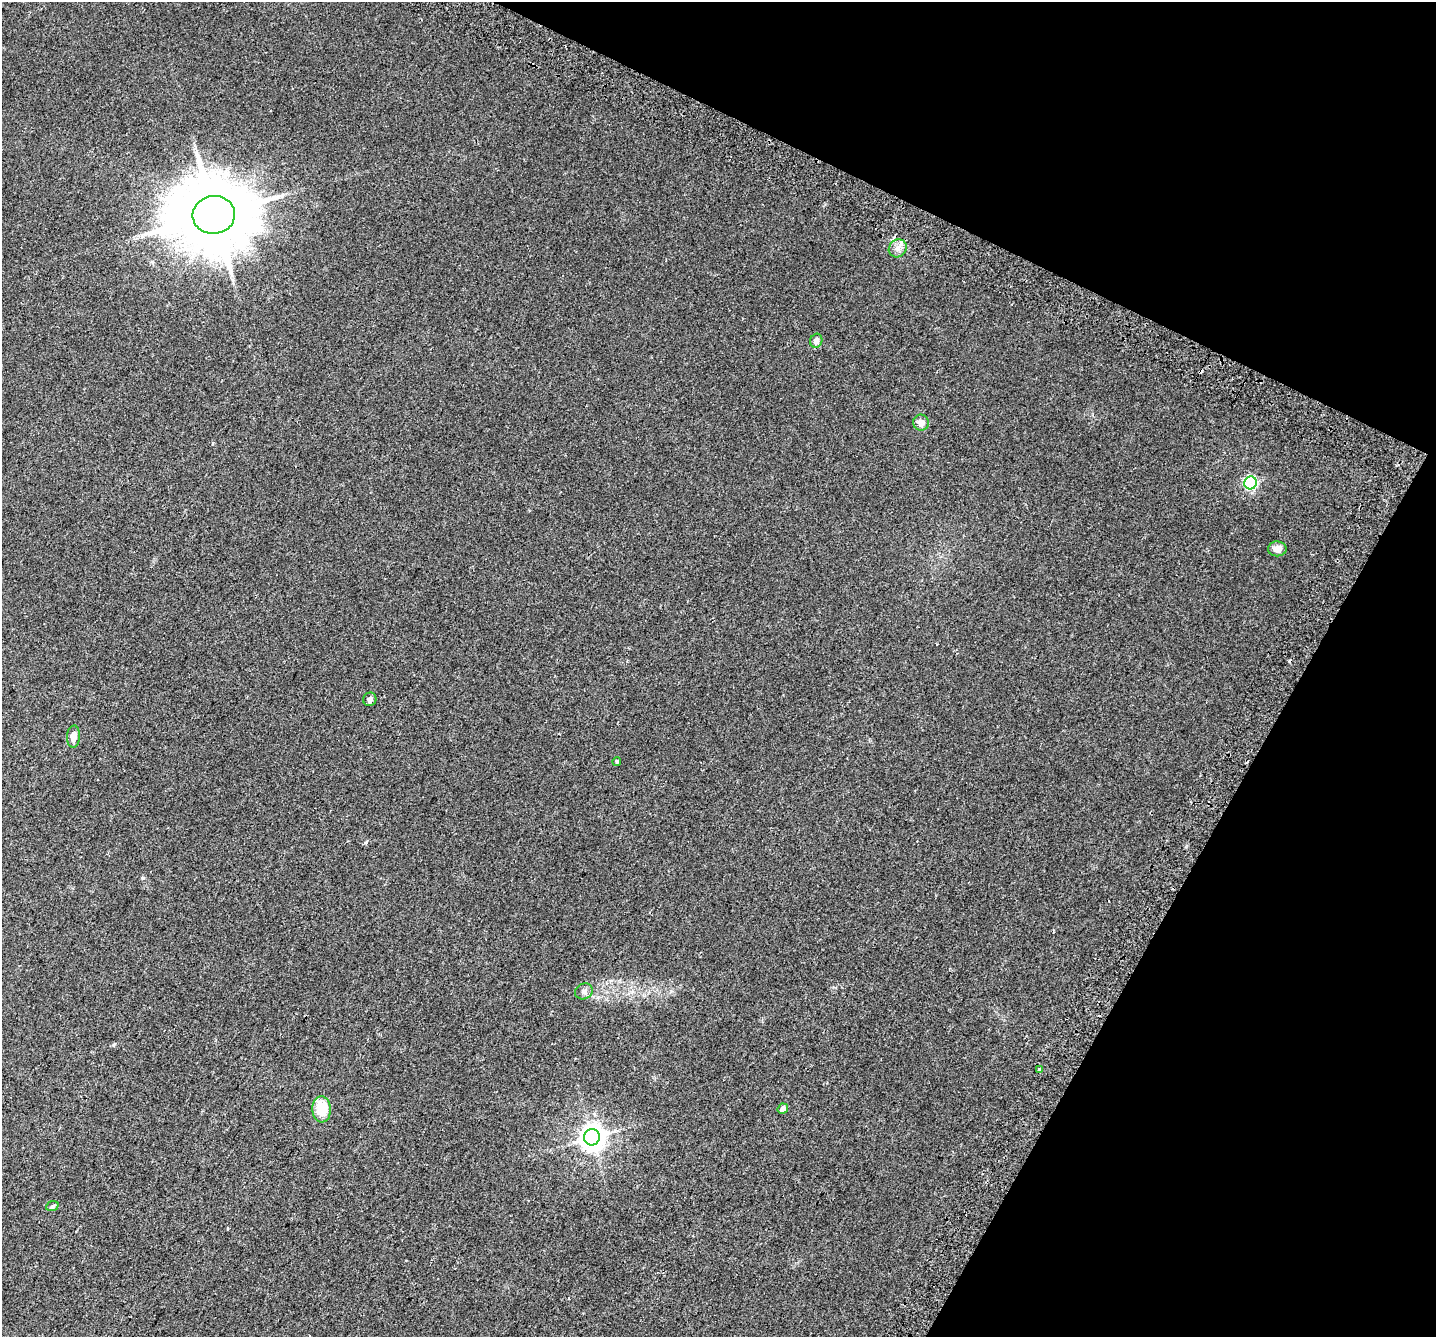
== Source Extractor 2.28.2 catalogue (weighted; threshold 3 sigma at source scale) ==
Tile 8 of 4 x 4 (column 4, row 2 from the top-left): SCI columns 4370-5803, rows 3014-4348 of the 5860 x 5963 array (HDU 1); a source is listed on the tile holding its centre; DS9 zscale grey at full resolution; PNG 1438 x 1339 px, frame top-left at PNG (2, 2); each listed source drawn as its Kron ellipse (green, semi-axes under 4 px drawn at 4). Shown black and unused: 23% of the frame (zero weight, under 2 of 3 exposures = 4% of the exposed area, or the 3 px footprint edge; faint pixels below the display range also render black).
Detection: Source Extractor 2.28.2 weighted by HDU 2 'WHT'; one run over the whole footprint, this tile lists its part. Background 0.0214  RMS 0.0051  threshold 0.0227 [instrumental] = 3 sigma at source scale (4.5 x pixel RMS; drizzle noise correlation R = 1.50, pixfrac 1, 0.0396/0.0396 arcsec/px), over >= 5 px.
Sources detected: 18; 3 cosmic-ray / hot-pixel residue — neither listed nor drawn; the other 15 listed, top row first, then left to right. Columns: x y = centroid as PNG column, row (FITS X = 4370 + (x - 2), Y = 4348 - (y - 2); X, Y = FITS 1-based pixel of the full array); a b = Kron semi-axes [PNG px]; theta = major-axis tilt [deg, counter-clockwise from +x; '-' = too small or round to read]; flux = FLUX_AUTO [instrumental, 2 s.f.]
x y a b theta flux
214 215 21 19 8 5000
898 248 9 8 - 2.6
816 341 7 6 - 2.7
921 423 8 8 - 3.1
1250 483 6 6 - 64
1277 549 9 7 -1 3.3
370 699 7 6 - 1.6
74 737 11 6 87 3.8
617 761 4 4 - 0.76
584 991 9 7 27 1.9
1039 1069 4 3 - 4.5
321 1109 13 9 -87 12
783 1109 5 5 - 2.7
592 1137 8 8 - 460
52 1206 6 5 - 0.8
Overlapping masked pixels (flux is a lower limit): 1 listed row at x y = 898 248
Unlisted compact peaks at least as high as the median listed source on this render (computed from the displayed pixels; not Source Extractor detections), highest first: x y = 143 878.